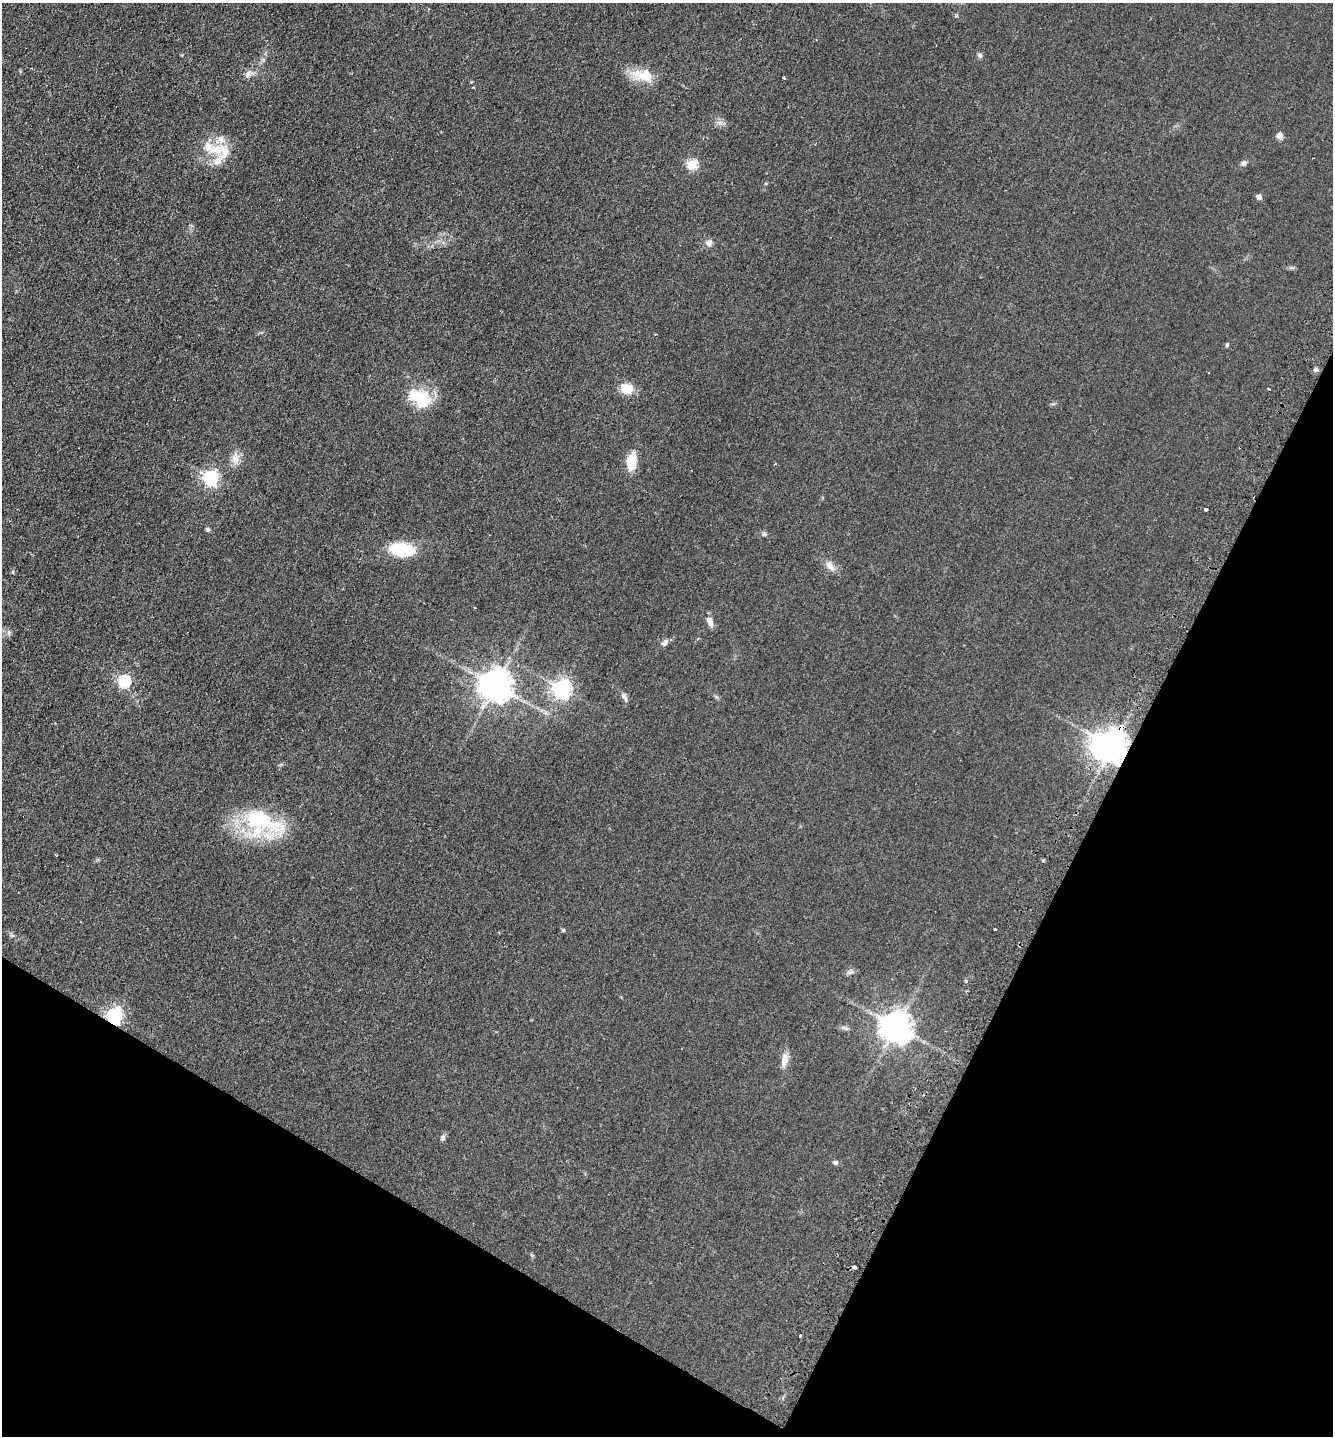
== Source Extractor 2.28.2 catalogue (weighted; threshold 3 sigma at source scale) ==
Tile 15 of 4 x 4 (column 3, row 4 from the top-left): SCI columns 2979-4309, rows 19-1452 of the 5819 x 5771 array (HDU 1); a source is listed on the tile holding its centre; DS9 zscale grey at full resolution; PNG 1335 x 1438 px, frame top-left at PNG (2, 3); no overlay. Shown black and unused: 26% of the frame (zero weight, under 2 of 3 exposures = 2% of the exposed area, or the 3 px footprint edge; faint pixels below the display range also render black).
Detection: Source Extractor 2.28.2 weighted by HDU 2 'WHT'; one run over the whole footprint, this tile lists its part. Background 0.0324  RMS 0.0069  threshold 0.0311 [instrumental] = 3 sigma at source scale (4.5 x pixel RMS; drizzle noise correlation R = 1.50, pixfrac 1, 0.05/0.05 arcsec/px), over >= 5 px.
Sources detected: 46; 3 cosmic-ray / hot-pixel residue — not listed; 4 inside a brighter listed object's ellipse — not listed separately; the other 39 listed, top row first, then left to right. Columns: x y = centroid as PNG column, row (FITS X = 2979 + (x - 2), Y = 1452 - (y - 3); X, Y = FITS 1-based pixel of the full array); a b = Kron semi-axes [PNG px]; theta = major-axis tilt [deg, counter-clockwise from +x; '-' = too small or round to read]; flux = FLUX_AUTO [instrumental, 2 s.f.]
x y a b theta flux
980 55 7 6 - 1.4
249 74 14 7 8 3.7
643 75 30 15 -15 15
783 78 3 3 - 1
1279 136 7 6 - 3.7
218 150 21 13 8 15
1243 163 7 6 - 2
692 165 5 5 - 48
1259 197 5 4 - 4
709 243 8 7 - 3.6
1227 345 5 4 - 1
1316 370 6 6 - 1.6
627 388 11 9 -17 13
420 398 27 15 -24 27
235 459 15 11 -71 5.7
632 462 18 10 78 15
210 478 6 6 - 160
1206 510 3 3 - 2.1
207 529 5 4 - 1.5
764 534 6 5 - 1.3
402 550 27 14 -8 28
830 566 16 9 -47 4.7
710 621 12 7 -69 4.3
665 643 11 6 43 2.4
124 681 6 6 - 77
495 686 9 9 - 1300
561 689 7 7 - 310
624 697 13 5 -61 2.3
1112 746 11 9 -4 1200
262 822 54 28 -23 60
56 855 3 2 - 0.5
995 929 3 3 - 2.9
12 935 6 4 -19 1.1
114 1016 6 6 - 210
896 1027 9 8 - 1200
784 1060 18 8 76 5.9
443 1138 8 6 63 1.8
835 1163 6 5 - 1.4
854 1267 4 3 - 4.9
Overlapping masked pixels (flux is a lower limit): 2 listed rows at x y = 1112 746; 114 1016